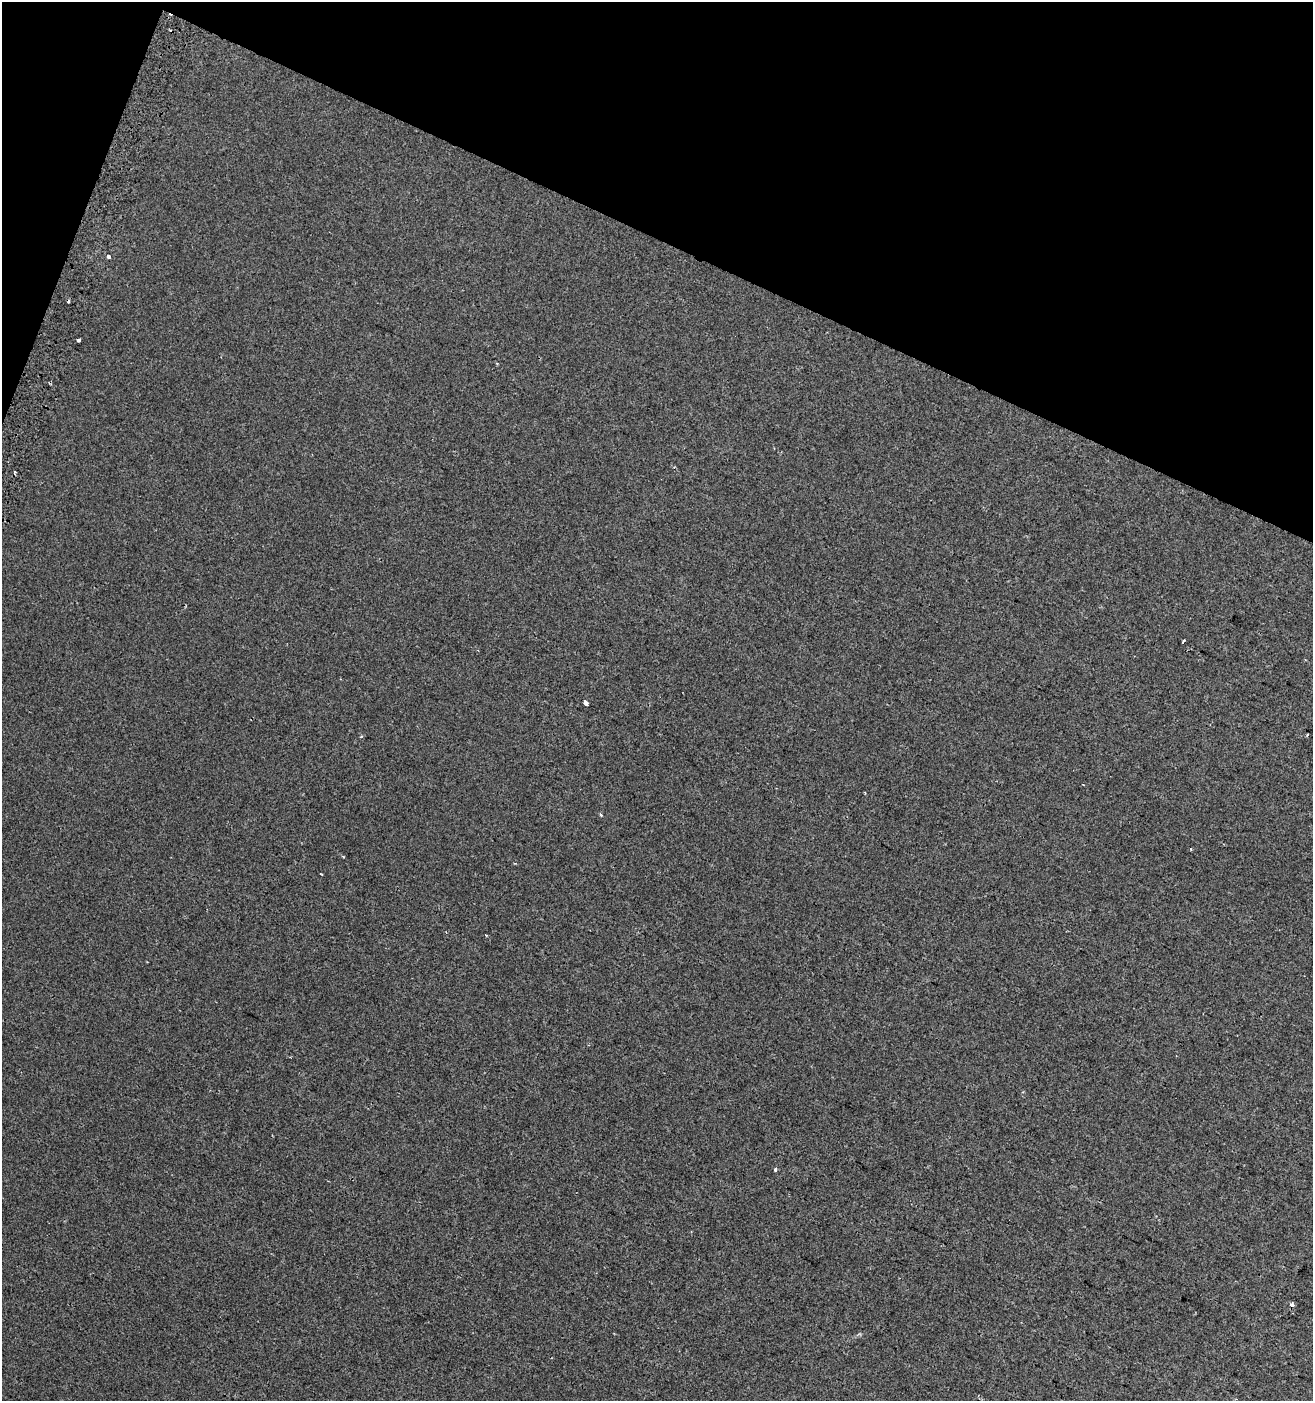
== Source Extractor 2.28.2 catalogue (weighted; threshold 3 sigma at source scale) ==
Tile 2 of 4 x 4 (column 2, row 1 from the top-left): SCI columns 1624-2934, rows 4213-5611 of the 5803 x 5636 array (HDU 1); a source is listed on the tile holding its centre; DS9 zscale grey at full resolution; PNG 1315 x 1403 px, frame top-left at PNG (2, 2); no overlay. Shown black and unused: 19% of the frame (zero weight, under 2 of 3 exposures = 2% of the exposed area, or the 3 px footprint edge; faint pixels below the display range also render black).
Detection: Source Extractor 2.28.2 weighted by HDU 2 'WHT'; one run over the whole footprint, this tile lists its part. Background 0.00316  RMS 0.0037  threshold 0.0167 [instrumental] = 3 sigma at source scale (4.5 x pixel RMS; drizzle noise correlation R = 1.50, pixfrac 1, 0.0396/0.0396 arcsec/px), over >= 5 px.
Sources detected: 12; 1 cosmic-ray / hot-pixel residue — not listed; the other 11 listed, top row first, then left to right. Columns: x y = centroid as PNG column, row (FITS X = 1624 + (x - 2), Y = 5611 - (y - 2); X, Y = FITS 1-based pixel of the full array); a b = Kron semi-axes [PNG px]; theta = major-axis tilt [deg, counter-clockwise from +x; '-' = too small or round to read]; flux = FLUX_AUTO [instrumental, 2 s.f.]
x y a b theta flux
109 257 3 3 - 3.5
78 340 3 3 - 1.7
1183 642 4 3 - 1.4
586 703 4 3 - 4
1307 735 3 2 - 0.4
601 815 4 3 - 0.42
1191 849 3 3 - 0.68
321 874 3 2 - 0.3
486 935 3 3 - 1.4
775 1170 4 3 - 1.4
1292 1305 4 3 - 2.5
Overlapping masked pixels (flux is a lower limit): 1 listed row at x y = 1292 1305